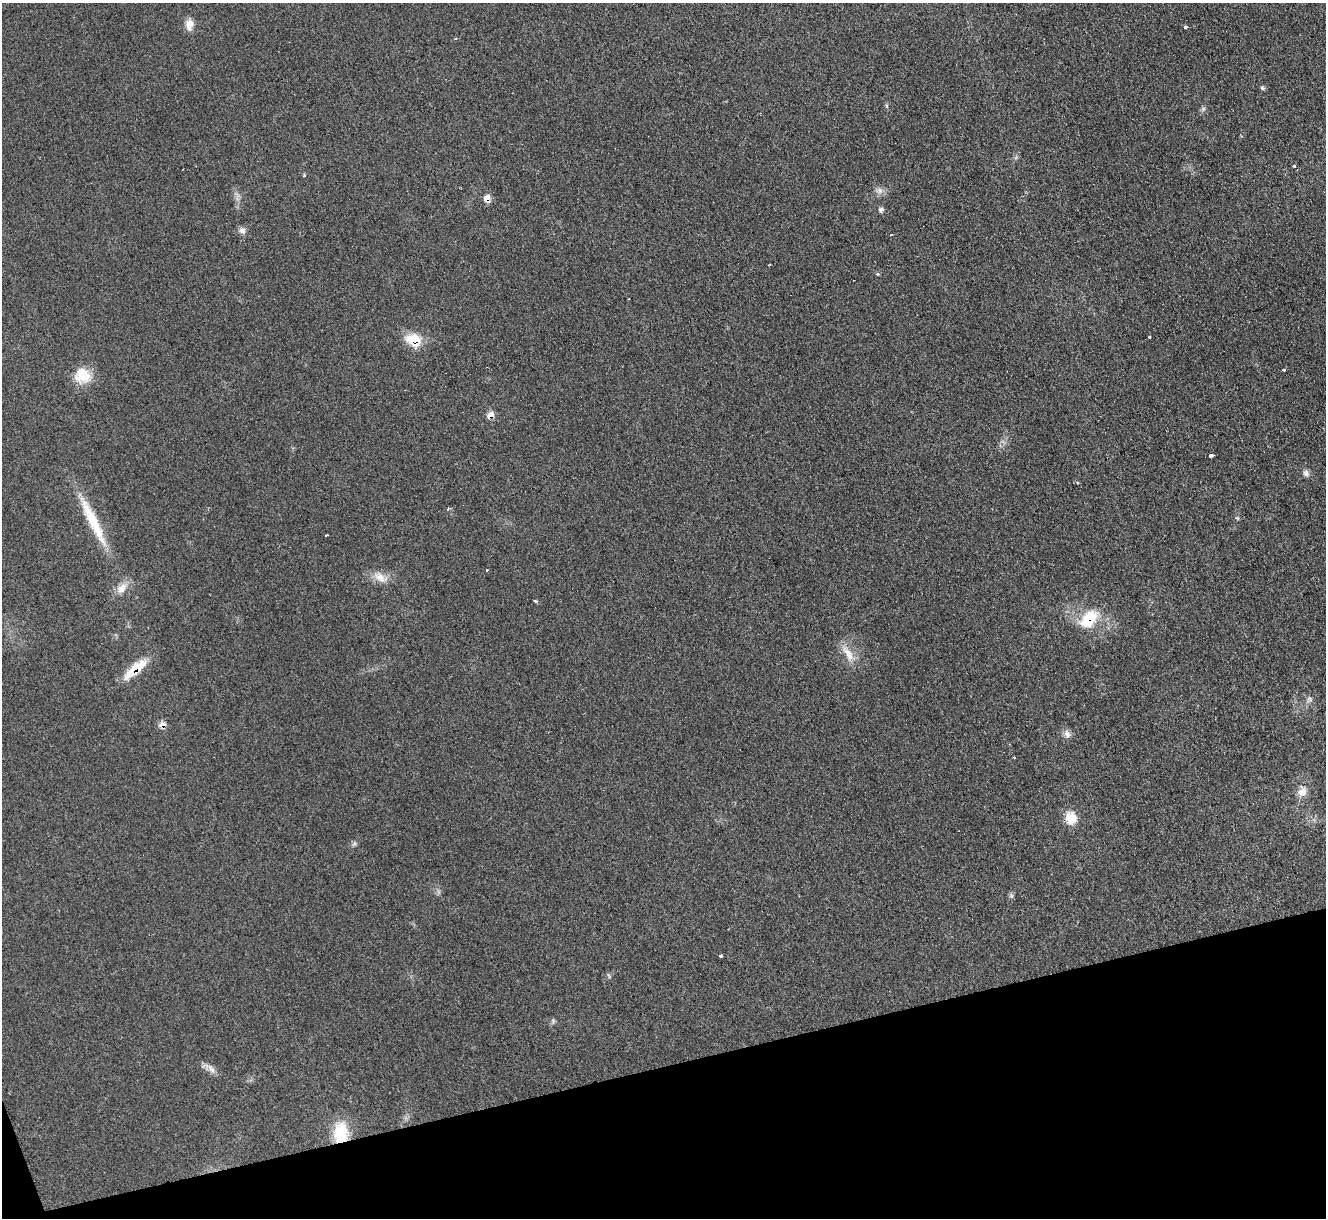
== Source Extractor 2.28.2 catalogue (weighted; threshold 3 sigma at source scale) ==
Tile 14 of 4 x 4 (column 2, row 4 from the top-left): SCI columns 1345-2668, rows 272-1487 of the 5321 x 5278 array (HDU 1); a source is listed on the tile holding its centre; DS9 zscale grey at full resolution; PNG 1328 x 1220 px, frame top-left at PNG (2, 3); no overlay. Shown black and unused: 13% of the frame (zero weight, under 2 of 3 exposures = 2% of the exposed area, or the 3 px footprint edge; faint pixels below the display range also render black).
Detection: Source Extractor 2.28.2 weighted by HDU 2 'WHT'; one run over the whole footprint, this tile lists its part. Background 0.133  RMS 0.013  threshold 0.0565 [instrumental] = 3 sigma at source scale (4.5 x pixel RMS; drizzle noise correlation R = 1.50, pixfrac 1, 0.05/0.05 arcsec/px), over >= 5 px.
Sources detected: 43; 2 cosmic-ray / hot-pixel residue — not listed; the other 41 listed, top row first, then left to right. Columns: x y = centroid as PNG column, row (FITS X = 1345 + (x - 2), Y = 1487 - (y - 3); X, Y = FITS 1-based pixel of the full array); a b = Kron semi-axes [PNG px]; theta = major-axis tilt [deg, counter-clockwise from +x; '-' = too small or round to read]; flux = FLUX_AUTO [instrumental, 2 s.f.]
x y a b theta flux
189 24 16 10 87 10
1185 27 3 3 - 3.2
1262 88 7 5 -45 2
887 106 6 4 -71 1.6
1203 109 7 5 48 2.5
1294 166 3 3 - 7
304 175 5 4 - 1.3
880 190 9 8 - 5.6
487 198 8 7 - 11
881 209 7 5 19 3.5
242 230 9 8 - 5.1
891 235 3 2 - 1
877 274 4 3 - 2
1149 337 3 3 - 1.1
414 340 15 11 -22 34
1284 370 3 3 - 2.6
82 375 22 19 -10 27
490 415 8 5 29 11
1210 456 4 3 - 36
1306 473 9 7 -77 4.3
1077 483 4 3 - 1.8
448 509 5 4 - 1.7
93 521 70 11 -64 54
326 535 4 3 - 8.8
487 570 3 3 - 4.2
380 577 22 11 -31 15
122 588 17 9 59 13
535 601 3 3 - 1.9
1089 619 27 16 46 41
848 653 28 10 -58 17
135 669 32 9 40 36
1310 699 9 5 -27 3.3
162 724 9 7 23 7
1067 734 12 8 -68 6.2
1302 792 13 11 52 10
1071 818 15 12 -72 22
354 844 7 4 18 2.4
1011 896 8 5 -71 2.4
720 956 3 3 - 2
211 1069 15 7 -53 7.1
341 1133 25 16 88 42
Overlapping masked pixels (flux is a lower limit): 7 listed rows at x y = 487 198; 414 340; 490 415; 1089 619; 135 669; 162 724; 341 1133